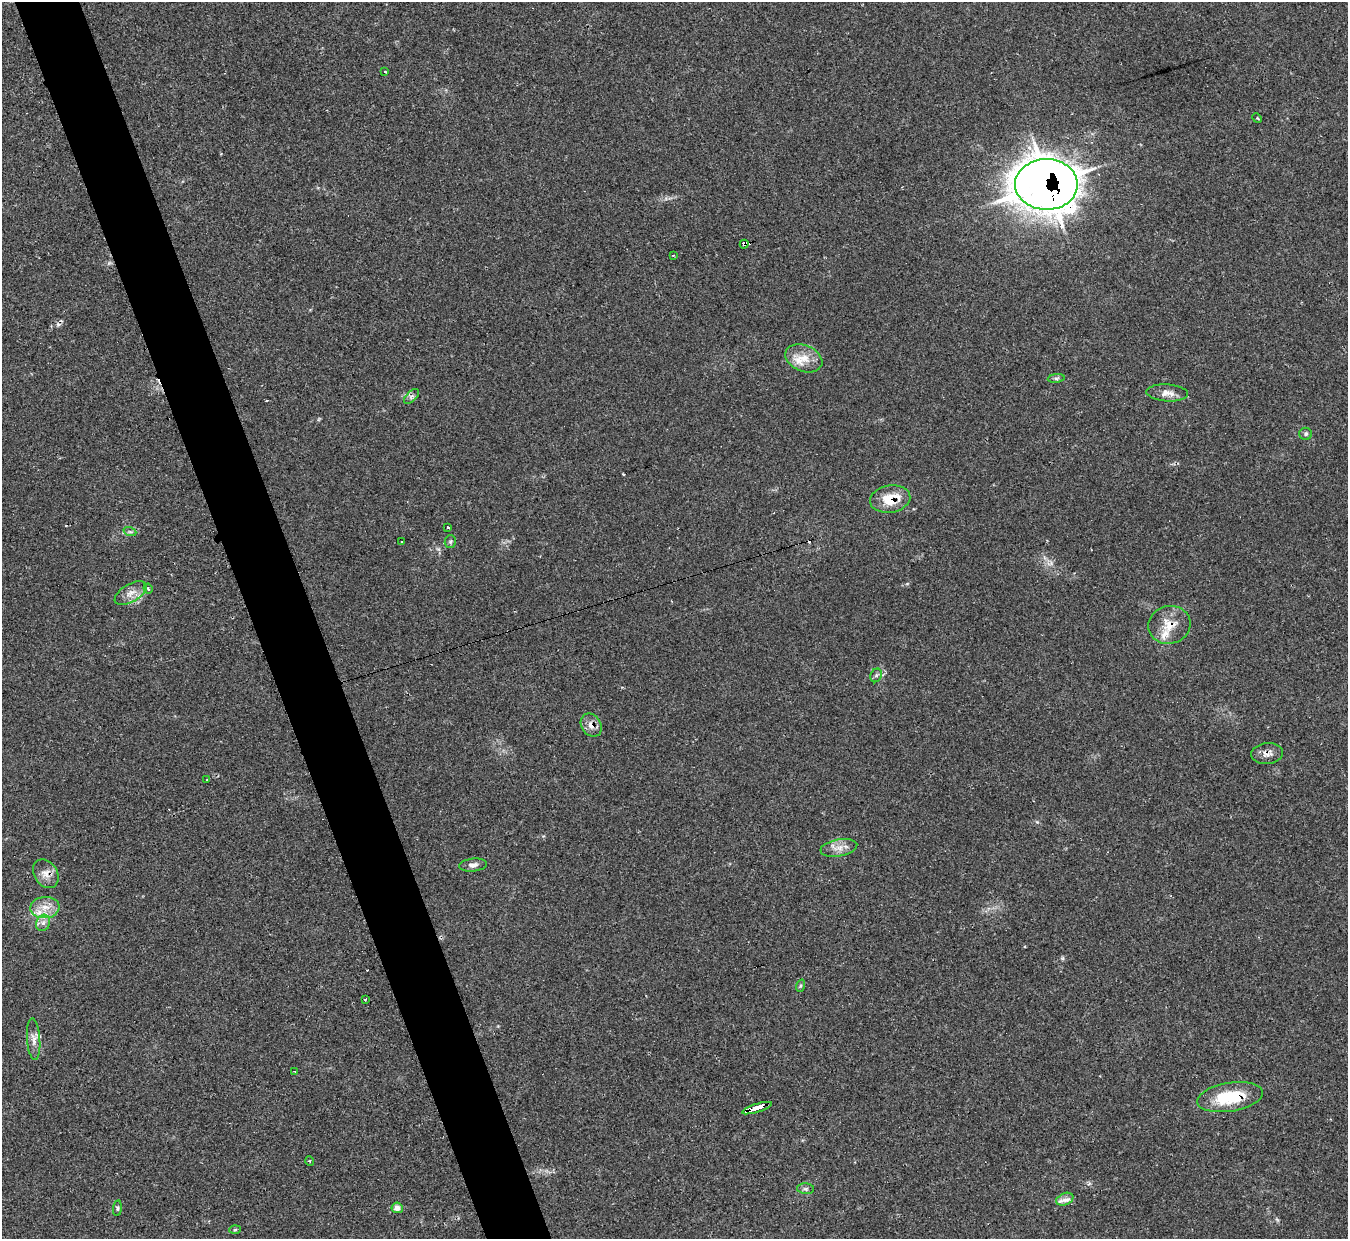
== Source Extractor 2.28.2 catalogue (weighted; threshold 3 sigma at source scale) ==
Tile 11 of 4 x 4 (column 3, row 3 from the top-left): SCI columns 2699-4044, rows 1387-2623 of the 5390 x 5374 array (HDU 1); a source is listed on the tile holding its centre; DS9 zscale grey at full resolution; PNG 1350 x 1241 px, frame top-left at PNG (2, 2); each listed source drawn as its Kron ellipse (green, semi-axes under 4 px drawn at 4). Shown black and unused: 5% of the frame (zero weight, under 2 of 3 exposures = <1% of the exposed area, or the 3 px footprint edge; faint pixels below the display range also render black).
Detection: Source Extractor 2.28.2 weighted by HDU 2 'WHT'; one run over the whole footprint, this tile lists its part. Background 0.0355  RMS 0.0046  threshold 0.0208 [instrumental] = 3 sigma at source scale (4.5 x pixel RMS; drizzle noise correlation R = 1.50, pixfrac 1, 0.05/0.05 arcsec/px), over >= 5 px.
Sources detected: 52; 8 cosmic-ray / hot-pixel residue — neither listed nor drawn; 5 inside a brighter listed object's ellipse — not listed separately; the other 39 listed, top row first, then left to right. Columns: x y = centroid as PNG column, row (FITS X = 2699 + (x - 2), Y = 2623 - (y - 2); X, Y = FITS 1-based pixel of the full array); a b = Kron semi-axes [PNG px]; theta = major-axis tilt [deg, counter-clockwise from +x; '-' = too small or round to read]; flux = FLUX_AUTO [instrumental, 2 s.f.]
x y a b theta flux
385 72 3 2 - 0.59
1257 118 5 4 - 0.46
1046 184 31 25 0 930
744 244 4 4 - 11
673 255 3 2 - 0.43
804 358 19 13 -23 6.8
1056 378 8 4 7 1
1167 393 21 8 -4 3.7
411 396 9 5 45 1.2
1306 434 6 6 - 0.92
890 499 20 13 9 12
448 527 3 3 - 1.4
130 532 6 4 -18 0.83
402 541 2 2 - 0.39
450 542 6 5 - 0.83
148 589 5 3 - 0.59
131 593 18 9 31 3.9
1169 625 21 19 14 9
876 675 7 5 66 1.1
591 725 12 9 -56 3.4
1267 754 16 10 5 3.2
207 780 2 2 - 0.3
839 848 18 8 10 4.2
473 865 14 6 6 2.2
46 874 15 11 -56 4.2
45 908 14 10 4 5.7
43 923 8 6 62 1.9
800 986 6 4 71 0.71
365 999 3 3 - 0.73
34 1039 21 6 -86 3
295 1071 3 2 - 0.54
1230 1097 33 14 9 21
757 1108 16 3 17 88
310 1161 5 3 - 0.47
806 1189 8 5 -5 1.1
1065 1199 9 6 23 2.2
117 1208 8 4 83 0.82
397 1208 6 5 - 2.8
235 1230 6 4 2 0.54
Overlapping masked pixels (flux is a lower limit): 9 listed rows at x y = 1046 184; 744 244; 890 499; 1169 625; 591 725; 1267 754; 46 874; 1230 1097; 757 1108